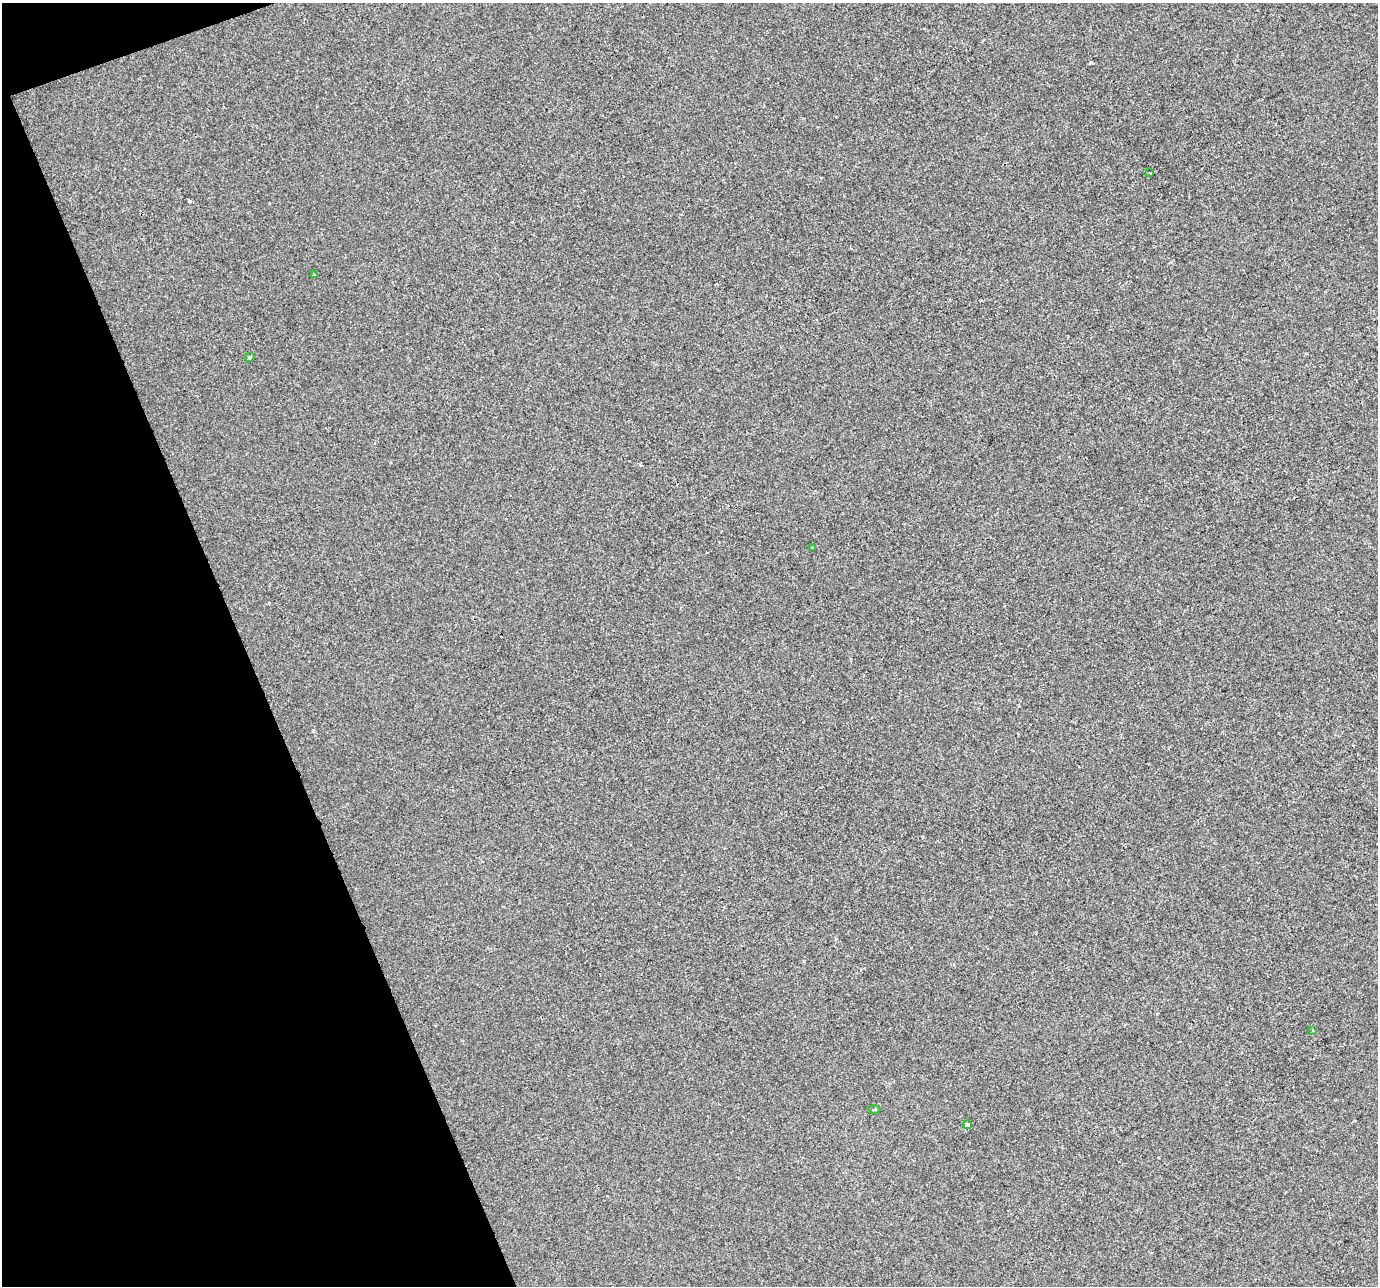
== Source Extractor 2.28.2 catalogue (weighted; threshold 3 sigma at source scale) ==
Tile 5 of 4 x 4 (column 1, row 2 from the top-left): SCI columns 2-1377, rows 2700-3983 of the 5503 x 5342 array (HDU 1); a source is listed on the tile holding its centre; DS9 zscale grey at full resolution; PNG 1380 x 1288 px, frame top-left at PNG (2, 3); each listed source drawn as its Kron ellipse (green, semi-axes under 4 px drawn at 4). Shown black and unused: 18% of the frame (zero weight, under 2 of 3 exposures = <1% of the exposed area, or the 3 px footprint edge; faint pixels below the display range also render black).
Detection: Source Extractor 2.28.2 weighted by HDU 2 'WHT'; one run over the whole footprint, this tile lists its part. Background -2.12e-04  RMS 0.0042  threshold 0.0189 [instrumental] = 3 sigma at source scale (4.5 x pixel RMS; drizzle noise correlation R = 1.50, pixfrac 1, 0.0396/0.0396 arcsec/px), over >= 5 px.
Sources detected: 8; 1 cosmic-ray / hot-pixel residue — neither listed nor drawn; the other 7 listed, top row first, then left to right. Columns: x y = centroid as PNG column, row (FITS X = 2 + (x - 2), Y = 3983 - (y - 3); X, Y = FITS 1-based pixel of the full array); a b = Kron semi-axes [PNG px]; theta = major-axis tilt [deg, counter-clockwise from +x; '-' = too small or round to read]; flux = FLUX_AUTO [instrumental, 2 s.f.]
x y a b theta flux
1150 173 3 3 - 1.3
315 275 3 3 - 0.42
250 357 5 3 - 0.56
812 548 2 2 - 0.42
1313 1030 2 2 - 0.46
874 1109 6 3 2 0.56
967 1125 4 3 - 3.4